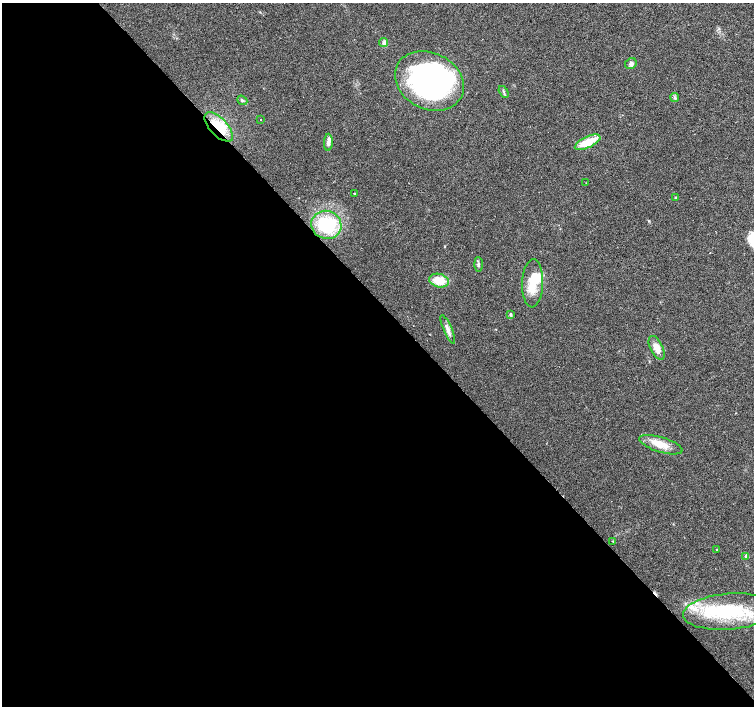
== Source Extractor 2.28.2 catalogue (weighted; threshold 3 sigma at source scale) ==
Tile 9 of 4 x 4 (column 1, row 3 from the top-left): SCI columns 1-1504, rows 1555-2961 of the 6019 x 5987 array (HDU 1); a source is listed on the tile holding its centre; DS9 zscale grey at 2 x 2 block average (1 PNG px = mean of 2 x 2 image px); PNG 756 x 708 px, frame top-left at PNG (2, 3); each listed source drawn as its Kron ellipse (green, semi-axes under 4 px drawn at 4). Shown black and unused: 57% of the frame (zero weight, under 2 of 3 exposures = <1% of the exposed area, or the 3 px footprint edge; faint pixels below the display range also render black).
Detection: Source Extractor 2.28.2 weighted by HDU 2 'WHT'; one run over the whole footprint, this tile lists its part. Background 0.0274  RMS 0.0063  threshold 0.0286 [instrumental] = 3 sigma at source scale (4.5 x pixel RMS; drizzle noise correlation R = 1.50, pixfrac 1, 0.0396/0.0396 arcsec/px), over >= 5 px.
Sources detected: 34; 3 inside a brighter object's white glare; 1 cosmic-ray / hot-pixel residue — neither listed nor drawn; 5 inside a brighter listed object's ellipse — not listed separately; the other 25 listed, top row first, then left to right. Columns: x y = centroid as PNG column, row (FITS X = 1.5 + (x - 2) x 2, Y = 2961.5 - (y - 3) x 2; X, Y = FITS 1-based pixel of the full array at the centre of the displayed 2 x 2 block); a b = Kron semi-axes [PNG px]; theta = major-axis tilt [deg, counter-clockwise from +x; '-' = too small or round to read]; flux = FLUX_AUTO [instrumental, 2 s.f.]
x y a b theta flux
384 42 4 4 - 2.8
631 64 6 5 - 4.5
429 81 36 28 -27 330
504 92 6 2 -59 2
675 98 5 2 - 1.6
242 100 5 3 - 2.2
261 119 2 2 - 0.8
219 127 18 9 -46 41
328 142 8 4 88 6
588 142 14 5 25 36
586 183 2 2 - 0.74
354 194 2 2 - 1.8
675 198 3 3 - 1.6
326 225 15 14 - 81
478 264 7 3 -88 2.9
439 281 10 6 -14 27
533 283 24 10 88 31
511 314 4 3 - 1.9
448 329 15 3 -66 6.6
657 348 13 6 -63 13
661 445 22 7 -17 22
613 541 2 2 - 2.3
717 550 2 2 - 1.1
746 556 4 3 - 3.9
729 612 46 18 4 120
Overlapping masked pixels (flux is a lower limit): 1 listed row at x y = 219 127
Diffuse or blended objects may show on this block-average render without a row.